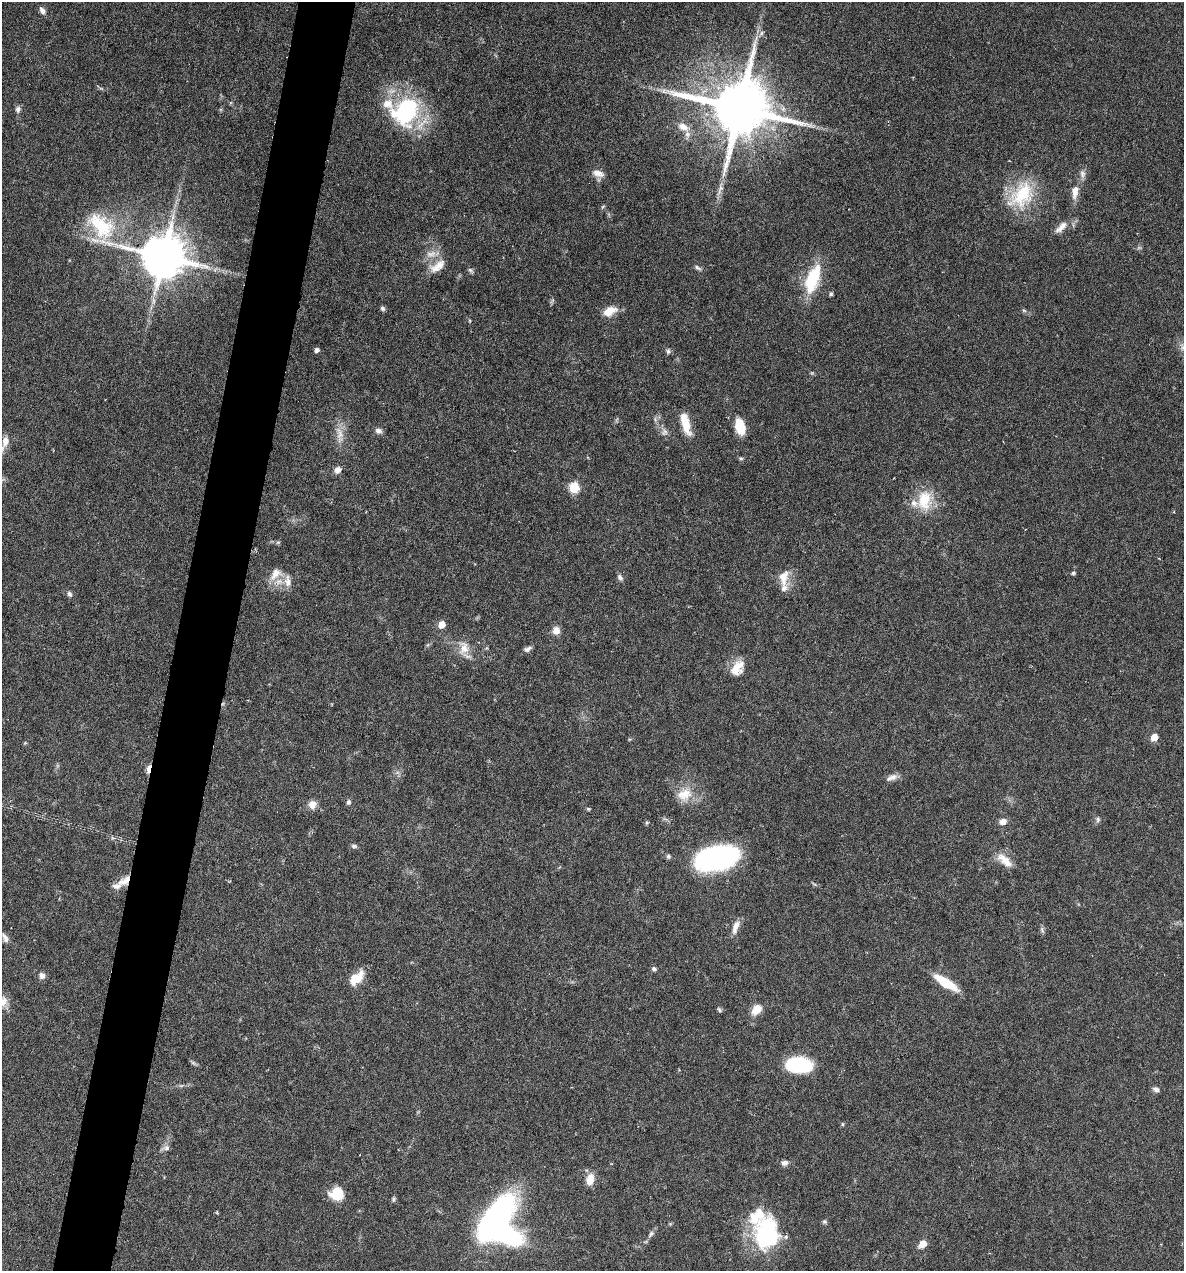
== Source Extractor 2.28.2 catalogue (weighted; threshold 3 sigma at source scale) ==
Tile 7 of 4 x 4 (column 3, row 2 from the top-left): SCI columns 2489-3670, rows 2541-3809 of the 5097 x 5080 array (HDU 1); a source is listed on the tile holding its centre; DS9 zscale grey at full resolution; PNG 1186 x 1273 px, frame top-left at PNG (2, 2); no overlay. Shown black and unused: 5% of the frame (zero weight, under 4 of 7 exposures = <1% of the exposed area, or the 3 px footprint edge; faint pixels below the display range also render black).
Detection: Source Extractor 2.28.2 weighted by HDU 2 'WHT'; one run over the whole footprint, this tile lists its part. Background 0.111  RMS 0.0036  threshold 0.0147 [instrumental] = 3 sigma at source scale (4.09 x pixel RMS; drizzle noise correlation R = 1.36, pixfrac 0.8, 0.05/0.05 arcsec/px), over >= 5 px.
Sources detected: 104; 3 too faint to see at this stretch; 3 inside a brighter object's white glare — not listed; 8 inside a brighter listed object's ellipse — not listed separately; the other 90 listed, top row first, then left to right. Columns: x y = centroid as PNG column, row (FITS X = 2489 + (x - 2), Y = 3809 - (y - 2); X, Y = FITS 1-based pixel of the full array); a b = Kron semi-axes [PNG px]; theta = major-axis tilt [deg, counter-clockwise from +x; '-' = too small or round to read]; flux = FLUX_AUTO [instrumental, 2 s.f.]
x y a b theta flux
42 10 9 6 -58 1.4
761 33 8 5 47 0.9
664 91 7 4 -72 0.75
739 108 18 15 -12 3000
18 109 9 7 79 1.2
406 111 30 24 54 43
683 127 14 9 -24 3.4
598 173 16 8 -18 2.6
1082 174 12 7 -84 1.6
721 188 15 7 88 2
1075 192 20 9 81 3.7
1021 195 43 28 54 19
101 225 45 27 -41 23
1061 227 21 8 45 2.9
431 254 17 10 11 3.5
163 256 14 12 -13 1500
437 266 25 12 33 4.8
697 267 10 5 -32 0.94
470 270 9 5 -48 0.68
813 279 33 14 70 18
831 294 5 4 - 0.55
552 301 9 3 58 0.53
383 308 6 5 - 0.75
1024 310 6 5 - 0.55
609 311 15 9 26 5.2
317 350 4 4 - 1.5
668 351 7 6 - 0.81
685 423 27 9 -75 7.1
740 426 15 9 -76 9.1
378 431 8 7 - 1.4
664 432 12 10 85 1.8
340 434 29 9 -82 4.5
5 441 13 8 78 2.8
741 458 7 5 -20 0.55
338 470 8 7 - 2
574 487 6 5 - 23
924 500 30 20 84 11
278 542 6 4 41 0.5
1073 573 5 4 - 0.73
275 574 19 12 49 4.2
620 577 9 6 -59 1.1
784 577 23 13 85 4.6
288 581 18 9 -86 2.9
69 594 8 6 -65 0.95
441 624 5 5 - 5.8
556 630 9 8 - 2.6
464 648 20 15 -87 4.9
528 649 11 6 23 1.1
736 669 19 15 76 5.5
1154 737 5 5 - 6.9
25 743 4 4 - 0.37
149 769 9 4 80 6
892 777 17 7 19 2
684 794 22 18 23 6.9
348 802 7 6 - 0.87
312 804 10 9 - 2.6
588 809 5 4 - 0.46
1098 819 8 6 80 0.84
1003 821 9 7 20 2.1
647 823 5 4 - 0.43
354 846 7 6 - 0.8
668 856 7 6 - 0.67
719 858 37 20 10 72
1005 860 24 10 -41 4.7
124 881 19 10 34 3.9
735 927 20 7 70 2.7
1042 930 9 3 -57 0.68
5 938 13 7 -67 1.5
654 969 5 5 - 0.84
42 975 9 8 - 1.4
355 978 16 13 38 5.8
946 983 28 8 -32 10
3 1001 16 12 88 3.1
756 1009 11 8 48 4.9
719 1010 8 4 -46 0.59
193 1063 8 4 -37 0.67
799 1065 22 13 -3 27
1156 1089 9 6 -28 1.2
842 1124 6 4 -90 0.36
166 1148 9 7 3 1.3
784 1163 9 7 1 1.5
590 1179 12 8 79 4.4
336 1194 15 14 - 6.7
393 1199 7 5 81 0.62
217 1213 6 3 -19 0.31
824 1221 6 6 - 0.63
493 1222 55 23 55 83
765 1231 45 20 67 27
651 1234 12 6 51 1.2
923 1244 6 5 - 5.8
Overlapping masked pixels (flux is a lower limit): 2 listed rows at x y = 149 769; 124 881
Isophote crosses this tile's border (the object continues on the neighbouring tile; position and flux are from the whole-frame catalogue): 1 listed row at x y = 3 1001